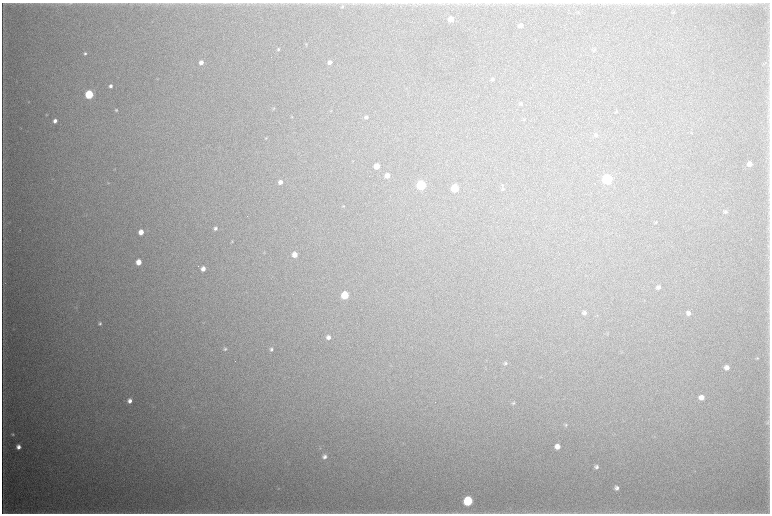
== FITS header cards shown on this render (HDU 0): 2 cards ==
NAXIS1  =                 1536 / length of data axis 1
NAXIS2  =                 1023 / length of data axis 2

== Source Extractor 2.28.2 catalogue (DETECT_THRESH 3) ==
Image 1536 x 1023 px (HDU 0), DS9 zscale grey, zoomed out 1/2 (1 PNG px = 2 x 2 image px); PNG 772 x 516 px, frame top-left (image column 1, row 1022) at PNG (2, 3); no overlay
Background 6220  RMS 47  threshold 140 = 3 sigma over >= 5 px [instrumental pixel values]
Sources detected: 83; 2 cannot appear on this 1/2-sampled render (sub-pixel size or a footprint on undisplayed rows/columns) and are not listed; the other 81 listed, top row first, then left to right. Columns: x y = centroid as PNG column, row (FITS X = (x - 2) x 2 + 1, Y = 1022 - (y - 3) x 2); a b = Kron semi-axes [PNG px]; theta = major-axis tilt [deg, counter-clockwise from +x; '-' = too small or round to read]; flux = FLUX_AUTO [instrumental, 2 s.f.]
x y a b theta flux
71 3 6 3 4 1.4e+04
224 3 3 2 - 5.0e+03
342 6 6 5 - 1.9e+04
578 12 4 3 - 6.5e+03
674 12 3 2 - 6.2e+03
451 19 4 4 - 1.2e+05
520 26 4 3 - 4.5e+04
306 44 4 3 - 6.8e+03
278 49 4 4 - 1.3e+04
594 50 4 4 - 1.4e+04
85 54 4 4 - 1.8e+04
201 62 4 4 - 5.6e+04
330 62 4 3 - 4.0e+04
492 79 5 4 - 1.8e+04
110 86 4 3 - 3.0e+04
89 94 5 4 - 8.4e+05
29 102 3 2 - 5.5e+03
521 103 5 4 - 1.4e+04
274 108 4 3 - 8.0e+03
116 110 4 3 - 1.2e+04
47 115 4 2 - 5.4e+03
292 117 4 4 - 8.4e+03
366 117 4 3 - 2.4e+04
524 119 4 3 - 7.4e+03
55 121 4 4 - 4.2e+04
596 135 5 5 - 2.0e+04
266 138 4 3 - 9.2e+03
353 161 3 2 - 4.3e+03
3 162 4 1 - 4.0e+03
750 164 4 4 - 6.7e+04
377 166 4 4 - 1.2e+05
387 176 4 4 - 7.5e+04
607 179 5 5 - 1.4e+06
280 182 5 4 - 4.5e+04
108 183 4 3 - 6.9e+03
421 185 5 5 - 1.1e+06
502 185 5 3 - 1.1e+04
455 188 5 5 - 4.9e+05
503 189 5 4 - 1.2e+04
343 206 5 3 - 9.2e+03
725 212 5 5 - 2.3e+04
656 222 4 3 - 7.4e+03
215 228 4 4 - 2.5e+04
141 232 4 4 - 9.8e+04
232 242 4 3 - 9.7e+03
264 252 3 3 - 5.8e+03
295 255 4 4 - 9.3e+04
139 262 4 4 - 1.3e+05
203 269 4 4 - 6.2e+04
658 287 5 4 - 2.7e+04
345 295 5 5 - 3.6e+05
76 307 3 2 - 5.4e+03
584 313 5 5 - 3.1e+04
688 313 5 5 - 3.6e+04
100 323 4 3 - 1.6e+04
328 337 5 5 - 4.1e+04
225 349 5 4 - 1.6e+04
271 349 5 4 - 2.1e+04
757 358 4 4 - 1.1e+04
505 363 5 4 - 1.6e+04
727 367 5 4 - 5.4e+04
701 397 5 4 - 6.7e+04
130 401 5 4 - 5.2e+04
513 403 5 4 - 1.4e+04
767 423 6 3 47 1.2e+04
566 425 5 4 - 1.3e+04
184 427 4 2 - 6.4e+03
13 434 4 3 - 1.2e+04
557 446 5 4 - 7.0e+04
18 447 4 4 - 5.4e+04
320 448 4 3 - 7.9e+03
324 457 6 5 - 3.7e+04
596 467 5 4 - 2.9e+04
278 488 4 2 - 5.8e+03
617 488 4 4 - 3.6e+04
468 501 5 5 - 1.1e+06
268 513 7 1 0 1.1e+04
279 513 5 2 - 8.2e+03
324 513 5 2 - 8.6e+03
457 513 6 3 -3 1.4e+04
533 513 4 2 - 7.0e+03
At the frame edge (FLAGS 8, measured only in part): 3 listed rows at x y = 279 513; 324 513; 457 513
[2 sub-pixel or undisplayed-footprint detections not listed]